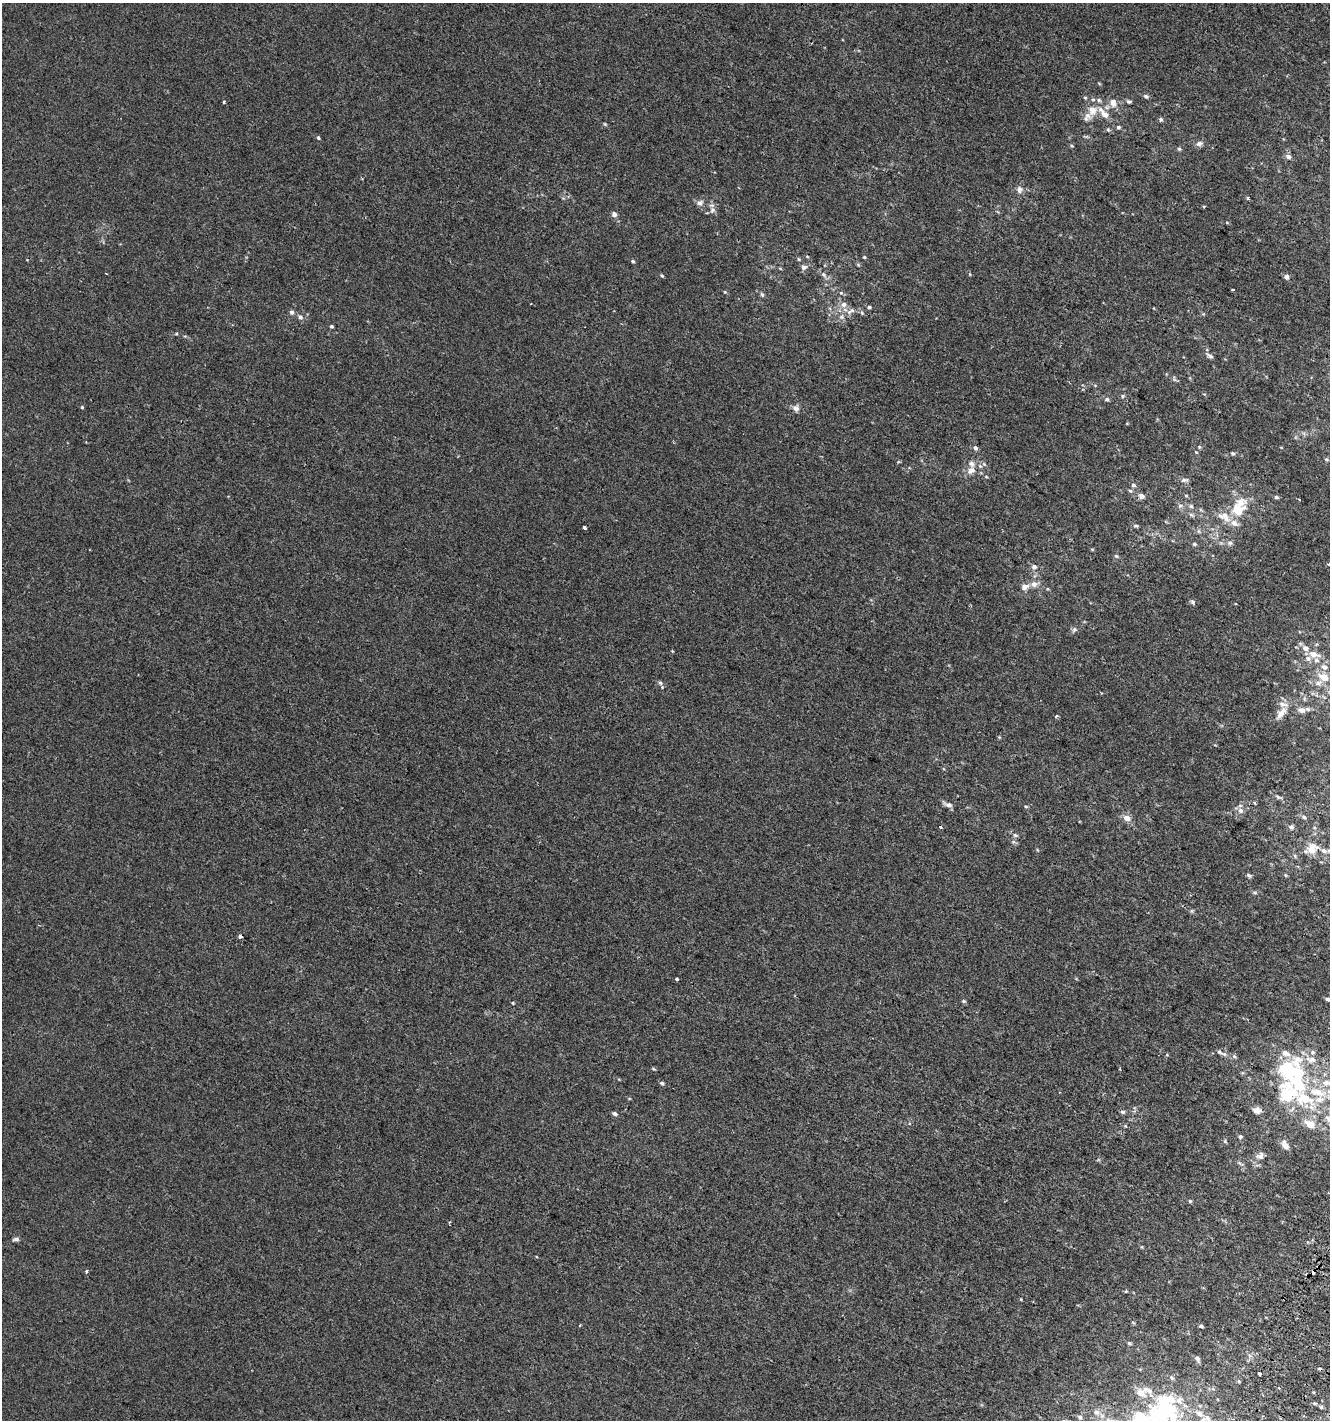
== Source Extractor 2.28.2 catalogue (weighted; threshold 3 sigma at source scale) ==
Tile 6 of 4 x 4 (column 2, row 2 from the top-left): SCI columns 1638-2965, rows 2853-4270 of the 5865 x 5714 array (HDU 1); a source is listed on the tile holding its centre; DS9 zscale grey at full resolution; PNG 1332 x 1422 px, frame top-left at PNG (2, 3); no overlay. Shown black and unused: <1% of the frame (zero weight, under 2 of 3 exposures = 2% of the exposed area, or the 3 px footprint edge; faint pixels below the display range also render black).
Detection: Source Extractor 2.28.2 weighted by HDU 2 'WHT'; one run over the whole footprint, this tile lists its part. Background 0.00231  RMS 0.0034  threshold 0.0153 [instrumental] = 3 sigma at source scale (4.5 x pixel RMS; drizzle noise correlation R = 1.50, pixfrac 1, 0.0396/0.0396 arcsec/px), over >= 5 px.
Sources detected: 165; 2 inside a brighter object's white glare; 4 cosmic-ray / hot-pixel residue — not listed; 20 inside a brighter listed object's ellipse — not listed separately; the other 139 listed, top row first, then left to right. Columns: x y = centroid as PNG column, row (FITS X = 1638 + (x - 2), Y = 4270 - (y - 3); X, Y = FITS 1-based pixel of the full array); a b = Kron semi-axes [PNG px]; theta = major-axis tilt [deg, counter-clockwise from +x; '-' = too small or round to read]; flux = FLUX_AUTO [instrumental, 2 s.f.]
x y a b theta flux
1146 96 6 5 - 0.78
1085 97 5 4 - 0.39
1099 100 6 5 - 0.65
1129 101 7 5 -10 0.63
224 102 3 3 - 0.64
1113 103 11 8 -72 2.4
1092 111 12 11 - 3.7
1104 114 18 7 -48 3.7
1161 119 6 5 - 0.58
605 124 5 4 - 0.34
1118 127 5 4 - 0.7
1108 129 7 4 -63 0.53
318 138 4 3 - 0.66
1199 143 10 7 20 1.2
1072 146 5 3 - 0.32
1179 149 5 4 - 0.48
1288 157 7 6 - 1.1
1019 189 10 8 87 1.4
1248 198 3 3 - 0.57
700 203 10 6 23 1.1
1204 206 4 3 - 0.36
713 210 8 6 -77 1.1
614 214 7 6 - 1
864 257 4 4 - 0.34
799 259 5 4 - 0.41
633 261 5 4 - 0.47
858 265 5 4 - 0.37
804 267 7 7 - 1.1
780 268 5 3 - 0.31
823 275 10 5 -51 0.95
662 276 5 3 - 0.41
1287 277 5 4 - 1.5
1233 290 3 2 - 0.38
725 292 4 4 - 0.35
762 295 7 4 -63 0.5
843 304 8 7 - 1.5
869 307 5 4 - 0.53
851 311 14 6 32 1.6
292 312 6 5 - 0.85
862 313 6 4 -46 0.48
300 317 7 5 -17 0.83
332 326 4 4 - 0.49
176 334 5 3 - 0.37
1210 356 10 5 -28 0.86
1123 396 5 5 - 0.48
1107 399 6 5 - 0.64
82 407 4 4 - 0.34
796 408 8 7 - 1.7
975 448 5 5 - 0.74
1233 453 5 5 - 0.55
1326 459 5 4 - 0.43
984 464 5 5 - 0.59
971 470 13 10 36 2.7
1184 480 10 5 8 1
1133 485 7 5 -15 0.63
1130 491 6 5 - 0.53
1141 496 7 6 - 1.4
1186 496 5 3 - 0.35
1276 497 6 4 -15 0.58
1299 499 4 2 - 0.26
1180 506 6 4 1 0.65
1191 506 6 6 - 0.65
1237 510 15 12 47 8.8
1191 515 7 4 -2 0.65
1221 516 13 7 -33 2
1136 526 8 4 0 0.48
584 527 3 3 - 1.7
1198 531 6 4 -89 0.54
1230 543 7 6 - 0.91
1194 544 6 5 - 0.47
1116 556 5 5 - 0.5
1329 564 3 3 - 0.58
1034 567 6 6 - 1.2
1034 584 8 8 - 1.8
1025 587 9 7 22 1.8
1192 602 6 5 - 0.65
1074 629 7 5 44 0.71
672 651 5 3 - 0.25
1314 654 13 7 -15 2.9
1324 667 9 8 - 1.9
1323 677 12 9 -26 4.5
660 683 6 5 - 0.64
1304 699 6 4 -72 0.5
1302 710 9 7 -8 2.1
1281 713 18 8 53 3.2
1056 716 4 3 - 0.58
1277 797 7 5 -51 0.66
1254 802 3 3 - 1.2
948 805 11 6 -24 1.5
1026 806 5 3 - 0.34
1241 810 9 7 -45 1.4
1304 817 7 5 -19 0.77
1127 818 9 7 -16 2.2
940 827 4 3 - 0.64
1291 827 7 6 - 1
1015 835 6 5 - 0.66
1312 848 18 12 43 5
1295 856 6 5 - 0.57
1248 875 6 5 - 0.63
1285 875 5 3 - 0.32
677 979 3 3 - 11
1328 999 6 4 -18 0.81
964 1001 6 5 - 0.46
513 1003 4 4 - 0.3
1219 1052 10 5 -36 0.95
1286 1053 13 8 -24 2.4
1234 1056 6 4 -44 0.51
1311 1059 15 7 -11 2.9
662 1083 6 4 -17 0.57
1326 1083 11 9 6 2.9
1317 1092 24 10 -15 7.5
1287 1093 38 24 85 21
1257 1110 8 7 - 2.2
1122 1112 6 5 - 0.68
614 1114 5 4 - 0.81
1310 1124 13 9 -30 3.6
1125 1126 5 4 - 0.37
1240 1137 5 5 - 0.63
1225 1141 5 5 - 0.45
1285 1145 13 7 -59 1.9
1260 1156 10 9 - 1.8
1240 1163 11 3 -31 0.54
1190 1201 4 4 - 0.41
449 1222 4 3 - 0.37
16 1239 10 5 4 0.72
86 1271 4 4 - 0.4
1313 1272 5 3 - 2.2
1126 1291 5 3 - 0.34
1201 1326 5 4 - 0.52
1197 1359 7 5 -60 0.92
1260 1374 4 3 - 3.2
1239 1381 5 3 - 0.34
1141 1393 13 10 -9 3.6
1314 1403 5 3 - 0.45
1164 1407 36 21 59 23
1321 1407 5 4 - 0.52
1199 1413 8 7 - 1.4
1080 1417 6 5 - 0.74
1207 1418 9 6 -51 1.2
Overlapping masked pixels (flux is a lower limit): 1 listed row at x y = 1313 1272
Isophote crosses this tile's border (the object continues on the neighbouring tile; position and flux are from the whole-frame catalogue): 2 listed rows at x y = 1329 564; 1328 999